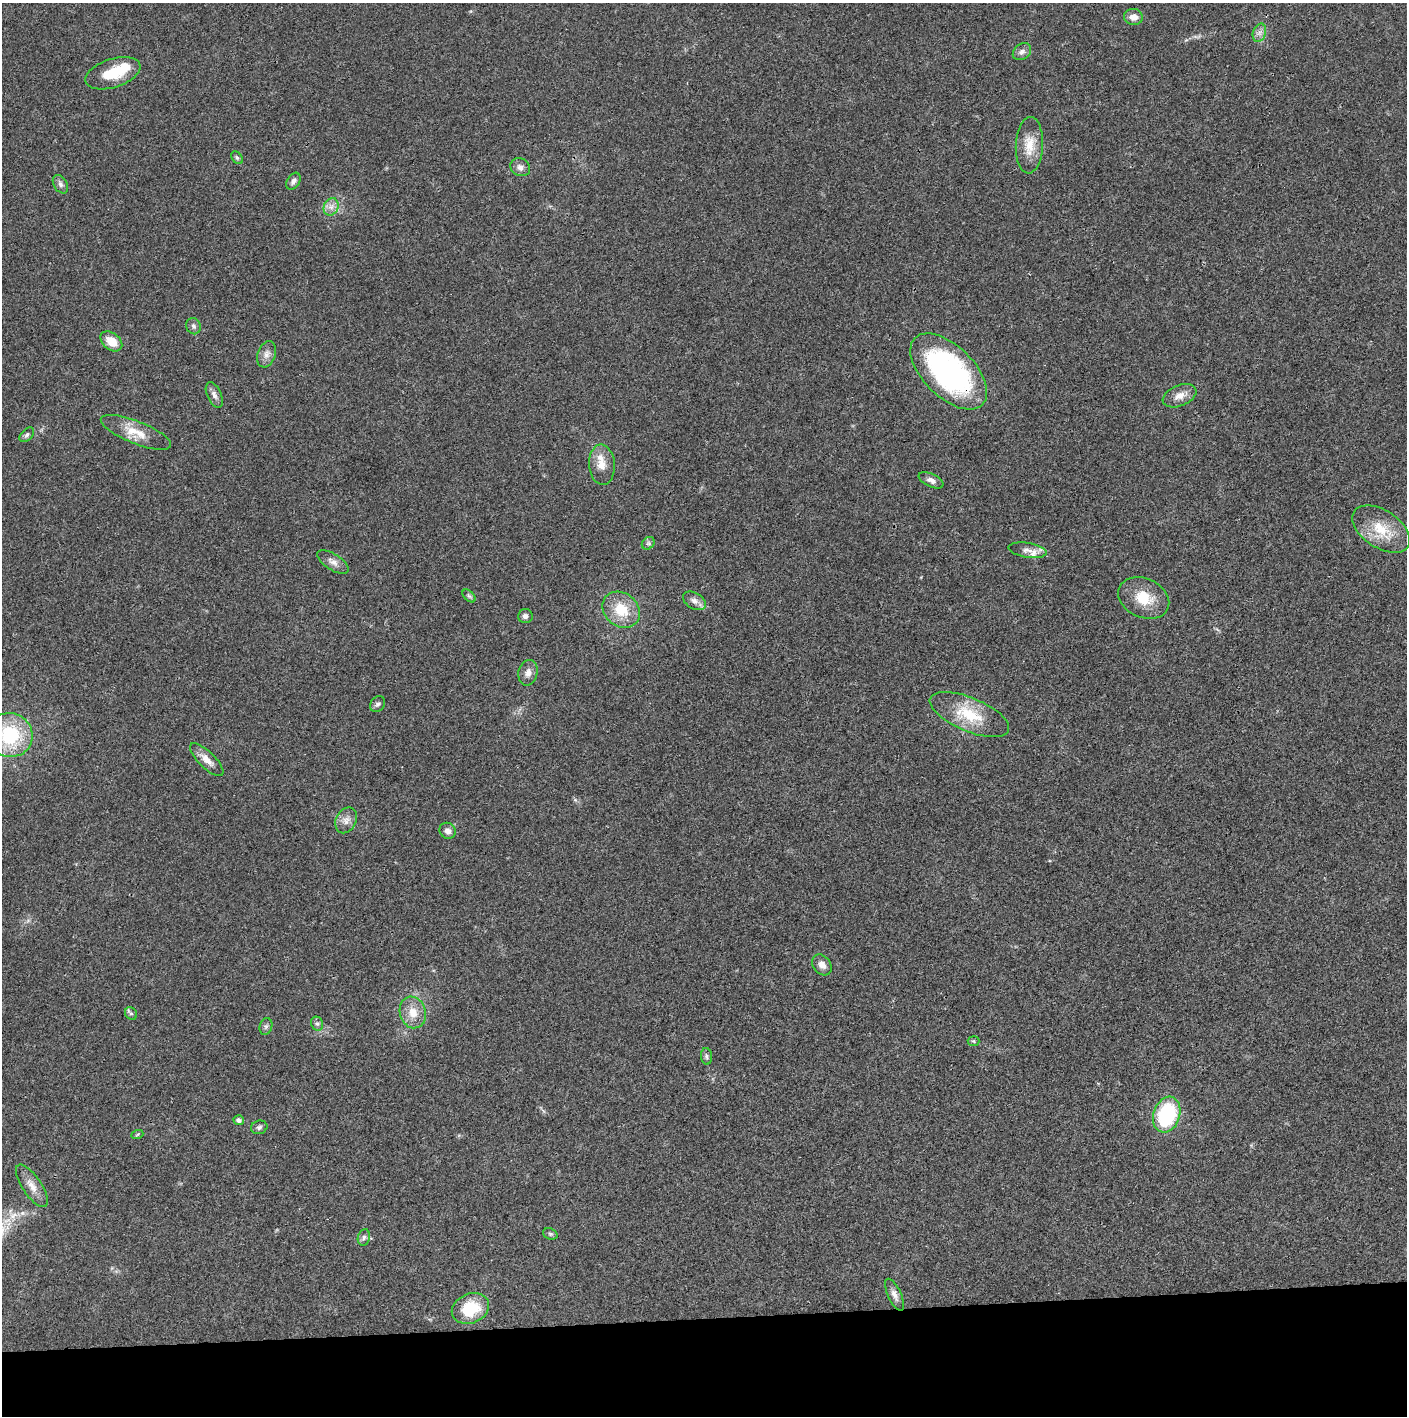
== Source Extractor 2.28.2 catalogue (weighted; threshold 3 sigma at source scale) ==
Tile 8 of 3 x 3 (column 2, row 3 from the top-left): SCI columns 1410-2814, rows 3-1416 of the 4222 x 4245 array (HDU 1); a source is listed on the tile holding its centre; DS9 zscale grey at full resolution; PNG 1409 x 1418 px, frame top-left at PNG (2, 3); each listed source drawn as its Kron ellipse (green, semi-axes under 4 px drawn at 4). Shown black and unused: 7% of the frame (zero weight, under 3 of 4 exposures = <1% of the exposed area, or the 3 px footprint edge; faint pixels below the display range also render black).
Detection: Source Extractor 2.28.2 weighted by HDU 2 'WHT'; one run over the whole footprint, this tile lists its part. Background 0.0189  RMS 0.0041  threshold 0.0185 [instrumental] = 3 sigma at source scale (4.5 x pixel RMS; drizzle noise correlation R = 1.50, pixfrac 1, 0.05/0.05 arcsec/px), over >= 5 px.
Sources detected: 54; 1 inside a brighter object's white glare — neither listed nor drawn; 1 inside a brighter listed object's ellipse — not listed separately; the other 52 listed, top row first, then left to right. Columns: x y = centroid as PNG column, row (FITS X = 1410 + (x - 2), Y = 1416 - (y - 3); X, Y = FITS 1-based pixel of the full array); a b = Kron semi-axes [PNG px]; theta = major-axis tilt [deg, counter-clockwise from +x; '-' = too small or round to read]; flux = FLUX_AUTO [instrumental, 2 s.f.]
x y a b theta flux
1133 17 9 8 - 3.4
1259 33 9 6 72 1.8
1022 52 10 7 36 1.7
113 73 28 14 18 12
1029 145 28 13 87 8.2
237 158 7 5 -53 0.74
520 167 10 8 -28 2
293 181 9 6 58 1.4
60 184 10 6 -58 1.4
331 207 9 7 64 2.3
193 326 8 7 - 1.3
111 341 12 8 -39 6.7
267 354 13 8 70 2.6
949 371 47 25 -45 84
214 395 14 7 -66 1.9
1179 396 18 10 22 3.7
136 432 37 11 -22 8.3
27 435 9 5 45 0.98
602 465 20 13 -86 5.6
931 480 13 6 -26 1.9
1381 529 32 18 -33 13
648 543 7 5 43 0.82
1027 550 19 7 -8 2.8
333 562 18 8 -33 2.6
469 596 8 4 -45 0.88
1144 598 26 19 -24 11
694 601 12 8 -31 2.3
621 610 20 16 -40 12
525 616 7 7 - 1.5
528 673 13 9 78 2.6
377 704 8 6 48 1.2
969 714 42 17 -23 16
10 735 23 22 - 29
207 760 22 8 -44 4.1
346 820 13 10 63 2.9
448 831 8 7 - 2.3
822 965 11 8 -51 2.6
413 1012 16 13 -71 6
131 1014 7 5 -50 0.88
317 1024 7 6 - 1.1
266 1026 8 6 74 1
973 1041 6 5 - 0.55
706 1056 8 5 -83 0.95
1167 1115 18 13 72 35
239 1120 5 5 - 1.5
259 1127 8 6 17 1
137 1135 6 4 21 0.54
32 1186 25 9 -56 4.5
550 1234 7 5 -21 0.82
364 1237 8 6 74 1.2
895 1295 17 6 -65 2.3
470 1309 19 14 23 16
Overlapping masked pixels (flux is a lower limit): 1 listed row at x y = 949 371
Isophote crosses this tile's border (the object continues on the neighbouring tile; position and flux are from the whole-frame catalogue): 1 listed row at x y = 10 735